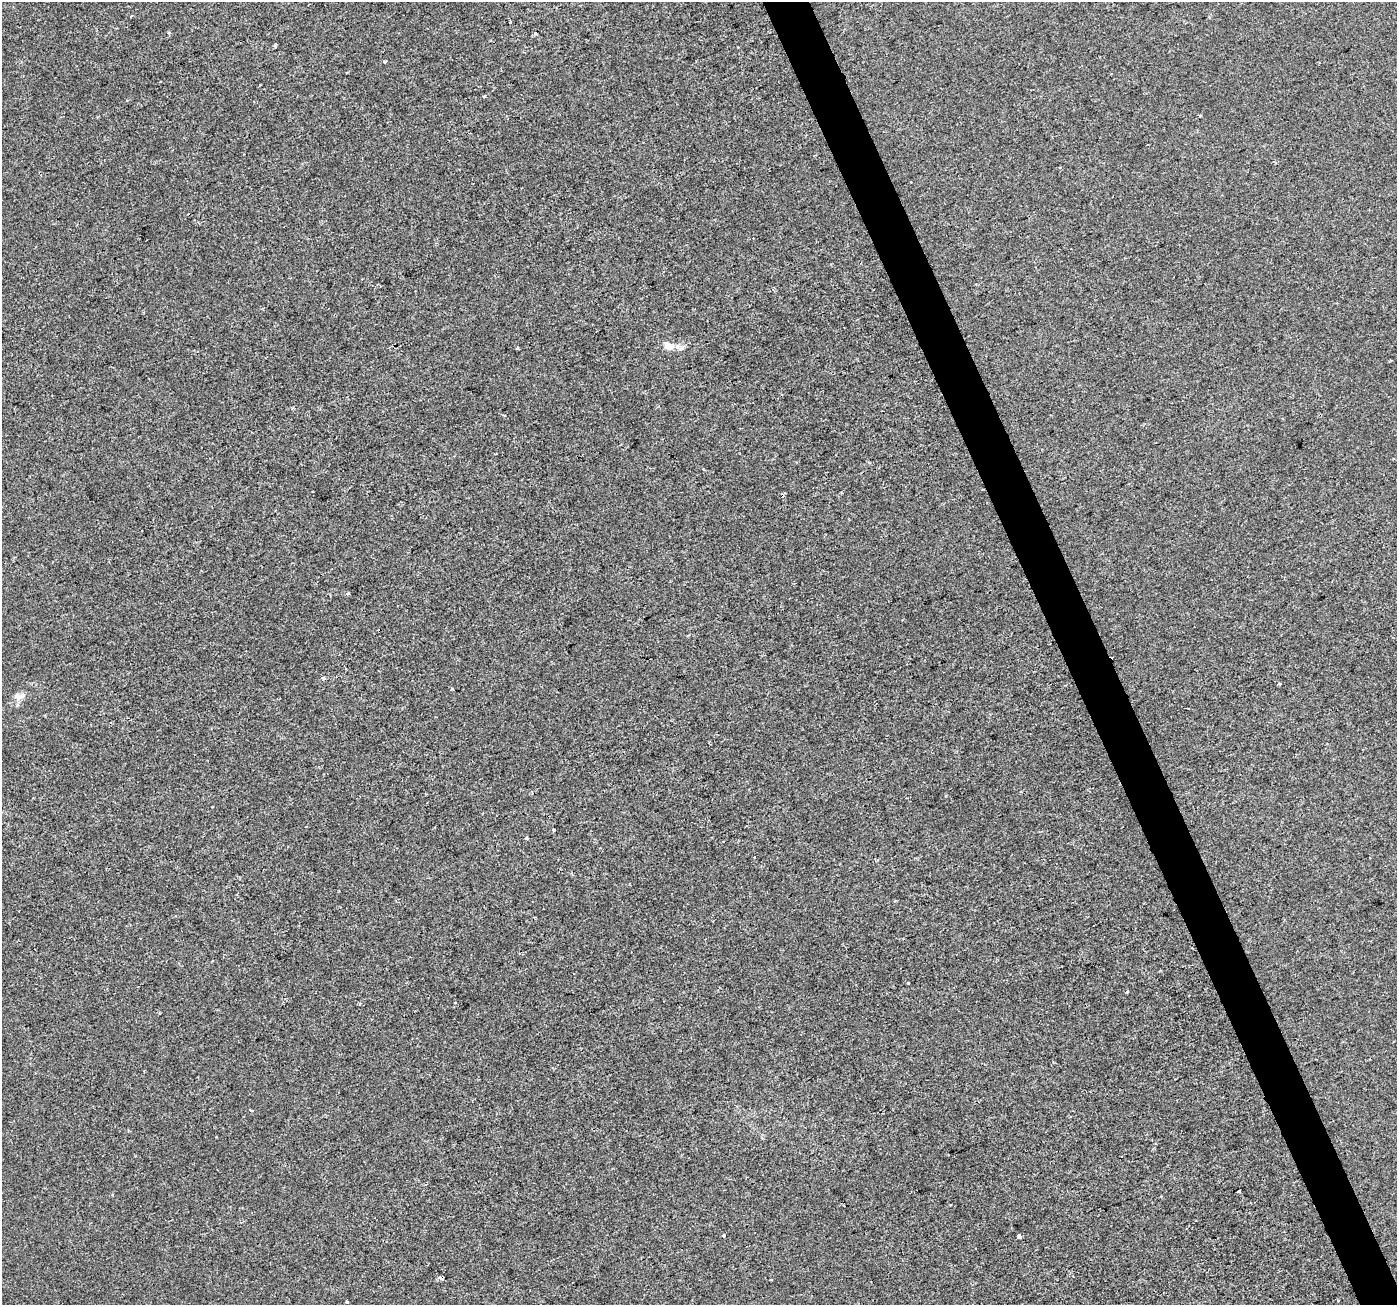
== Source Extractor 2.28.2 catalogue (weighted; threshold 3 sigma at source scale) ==
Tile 6 of 4 x 4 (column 2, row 2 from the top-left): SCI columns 1398-2792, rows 2747-4049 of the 5583 x 5434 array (HDU 1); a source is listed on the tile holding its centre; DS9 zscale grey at full resolution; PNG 1399 x 1307 px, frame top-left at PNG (2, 2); no overlay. Shown black and unused: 3% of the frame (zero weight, under 2 of 3 exposures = <1% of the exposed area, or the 3 px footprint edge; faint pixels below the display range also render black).
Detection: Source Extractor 2.28.2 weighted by HDU 2 'WHT'; one run over the whole footprint, this tile lists its part. Background -2.91e-04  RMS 0.0028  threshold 0.0126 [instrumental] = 3 sigma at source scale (4.5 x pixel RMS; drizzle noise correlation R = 1.50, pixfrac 1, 0.0396/0.0396 arcsec/px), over >= 5 px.
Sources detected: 29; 5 cosmic-ray / hot-pixel residue — not listed; the other 24 listed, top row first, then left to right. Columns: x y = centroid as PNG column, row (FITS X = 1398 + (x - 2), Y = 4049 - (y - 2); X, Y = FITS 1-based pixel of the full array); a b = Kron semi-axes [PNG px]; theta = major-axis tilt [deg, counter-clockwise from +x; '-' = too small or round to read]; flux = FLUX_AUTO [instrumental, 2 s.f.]
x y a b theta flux
510 22 2 2 - 0.35
169 33 4 4 - 0.34
275 45 3 3 - 0.59
384 62 3 3 - 1.6
485 96 4 3 - 1.1
668 346 11 8 -24 2.3
517 348 3 3 - 0.4
681 348 8 5 18 0.83
292 409 4 3 - 0.31
323 678 5 3 - 0.36
1280 684 3 3 - 1
452 688 3 3 - 0.42
18 696 13 10 4 1.8
1188 708 2 2 - 0.28
554 830 3 3 - 0.39
526 839 4 3 - 2
907 983 3 3 - 2.3
1188 995 3 3 - 0.84
455 1003 3 2 - 0.26
251 1110 4 3 - 0.31
1239 1191 3 3 - 0.62
723 1236 3 3 - 0.94
1019 1236 4 3 - 3.8
347 1302 3 3 - 0.32